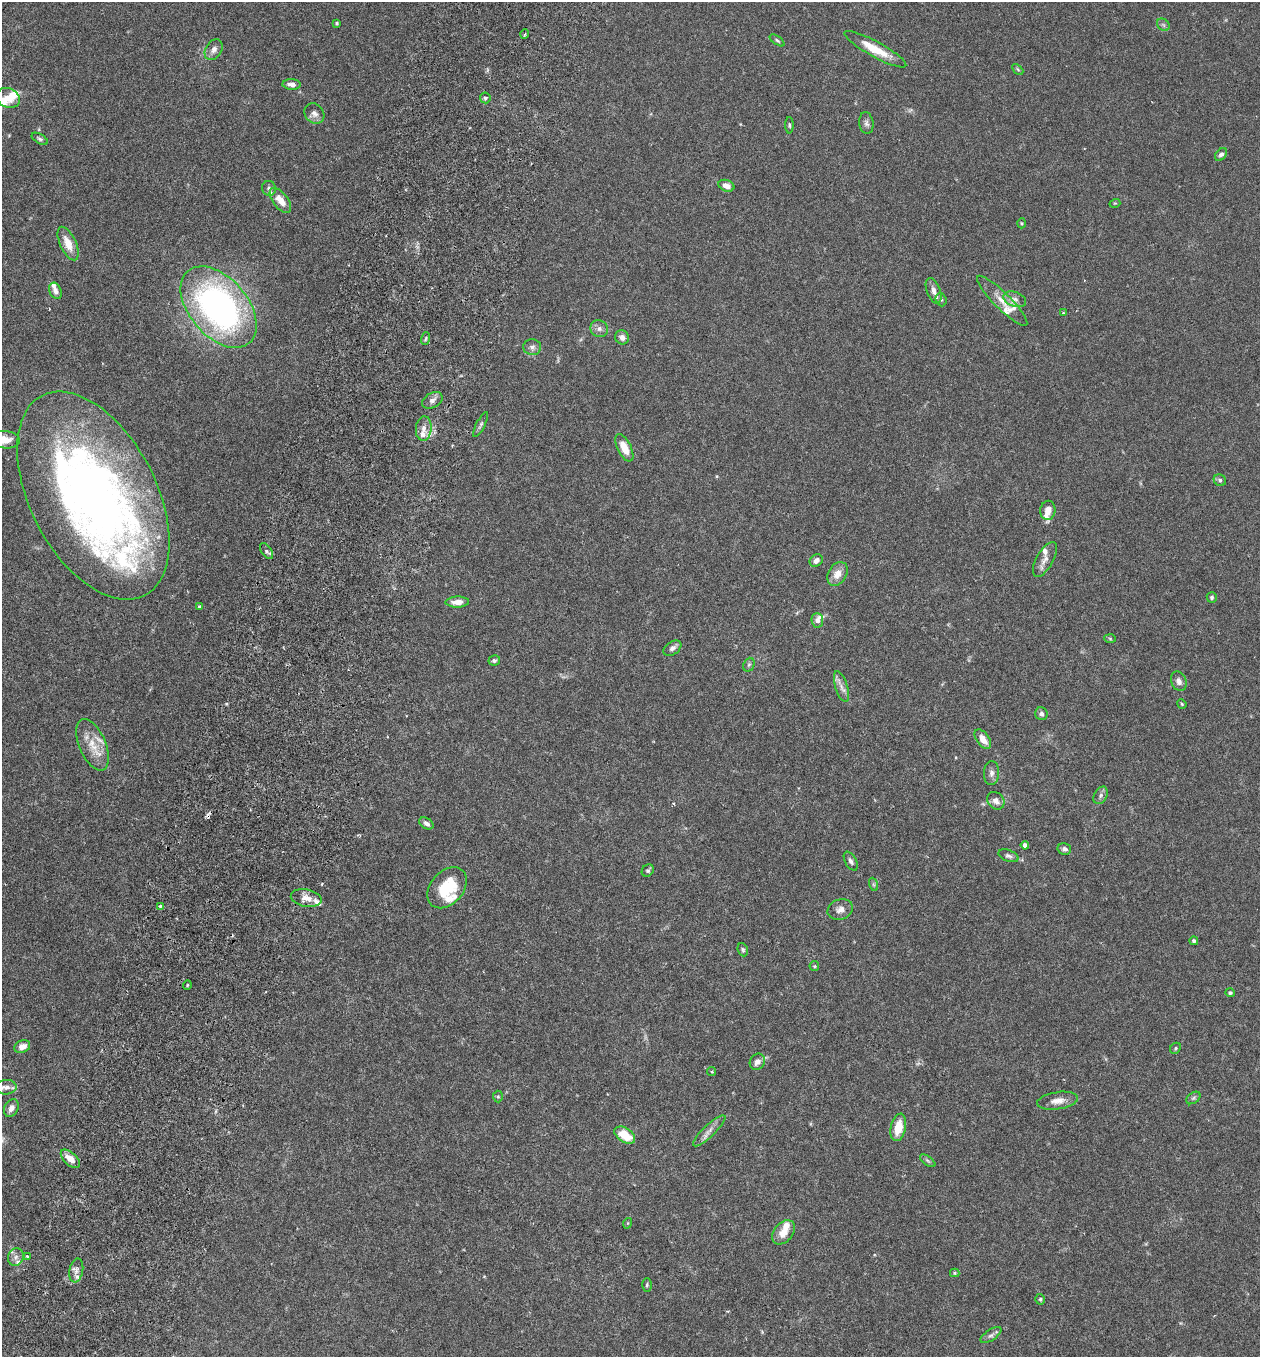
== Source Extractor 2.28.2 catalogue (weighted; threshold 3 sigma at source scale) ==
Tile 7 of 4 x 4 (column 3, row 2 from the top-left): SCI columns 2709-3966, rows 2736-4090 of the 5545 x 5468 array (HDU 1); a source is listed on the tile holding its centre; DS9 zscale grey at full resolution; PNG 1262 x 1359 px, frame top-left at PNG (2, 2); each listed source drawn as its Kron ellipse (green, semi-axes under 4 px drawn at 4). Shown black and unused: <1% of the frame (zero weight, under 3 of 6 exposures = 3% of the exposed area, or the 3 px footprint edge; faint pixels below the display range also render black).
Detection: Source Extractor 2.28.2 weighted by HDU 2 'WHT'; one run over the whole footprint, this tile lists its part. Background 0.0167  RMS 0.0019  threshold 0.00797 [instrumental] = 3 sigma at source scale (4.09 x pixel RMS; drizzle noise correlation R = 1.36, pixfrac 0.8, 0.05/0.05 arcsec/px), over >= 5 px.
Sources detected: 124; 1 too faint to see at this stretch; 2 inside a brighter object's white glare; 2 cosmic-ray / hot-pixel residue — neither listed nor drawn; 19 inside a brighter listed object's ellipse — not listed separately; the other 100 listed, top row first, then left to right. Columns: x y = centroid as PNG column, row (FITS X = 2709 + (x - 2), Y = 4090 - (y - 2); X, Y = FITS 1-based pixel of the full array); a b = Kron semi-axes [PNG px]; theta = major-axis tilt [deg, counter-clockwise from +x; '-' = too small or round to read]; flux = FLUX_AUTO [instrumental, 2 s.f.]
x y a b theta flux
337 23 3 3 - 0.23
1163 25 7 5 -45 0.35
525 34 5 3 - 0.19
777 40 8 4 -35 0.29
875 49 35 7 -29 4.4
214 50 11 8 57 0.98
1018 69 6 4 -45 0.23
292 84 9 5 -3 1.1
8 98 12 9 -26 2.1
485 98 5 5 - 0.32
314 114 11 9 -48 0.93
866 123 11 7 -83 0.64
789 125 8 4 -89 0.28
40 139 9 4 -30 0.39
1221 154 7 5 47 0.57
726 186 8 5 -21 1.3
269 188 7 7 - 0.51
280 200 14 7 -51 2
1115 203 5 3 - 0.16
1022 223 5 3 - 0.18
68 244 18 8 -66 2.5
55 291 8 5 -67 0.73
934 291 13 7 -70 1.2
1015 299 12 7 -20 0.92
941 300 7 5 -69 0.36
1002 301 34 8 -45 2.5
219 307 47 29 -49 63
1063 313 4 3 - 0.16
599 329 9 8 - 0.77
622 337 7 6 - 0.92
426 338 6 3 71 0.22
532 347 9 8 - 0.71
432 400 11 7 29 0.86
481 425 14 4 63 0.45
424 428 12 7 85 1.2
5 440 15 8 -6 2.1
624 448 15 7 -63 2.8
1220 480 6 5 - 0.44
93 496 112 63 -63 140
1048 510 10 7 82 1.3
266 551 9 5 -55 0.47
1045 559 19 8 60 1.3
816 560 7 6 - 0.84
838 574 13 9 58 1.9
1212 597 5 5 - 0.34
457 602 12 5 2 1.6
199 607 4 4 - 0.2
817 620 7 6 - 0.75
1110 639 6 4 -3 0.21
672 648 10 6 34 0.68
494 660 6 5 - 0.44
749 665 7 5 68 0.33
1179 681 10 7 -66 0.83
841 687 16 6 -73 1
1182 704 5 4 - 0.2
1041 714 6 6 - 0.62
983 739 11 6 -54 1.8
92 745 27 13 -67 3.5
991 773 12 7 87 0.81
1101 795 9 6 62 0.59
996 801 9 7 -49 1
426 823 8 5 -33 0.65
1025 845 4 4 - 0.94
1064 849 7 5 -12 0.61
1008 856 10 5 -20 0.55
851 861 10 5 -61 0.64
648 870 6 5 - 0.38
873 884 7 4 -71 0.27
447 888 23 16 49 7.3
306 898 15 8 -12 1.5
160 906 4 4 - 0.37
840 909 13 10 17 1.1
1194 941 4 4 - 0.36
743 950 7 5 -70 0.31
814 966 5 4 - 0.19
187 985 5 3 - 0.18
1230 993 5 4 - 0.37
22 1047 8 6 23 1.5
1175 1048 6 5 - 0.26
757 1062 8 7 - 1.1
712 1072 4 4 - 0.24
6 1087 10 7 5 0.79
498 1097 6 5 - 0.25
1193 1098 8 5 36 0.37
1058 1101 20 8 8 1.7
11 1108 9 6 62 0.92
898 1127 14 7 78 3.4
709 1131 21 6 44 1.2
625 1135 11 7 -33 4.1
70 1159 11 6 -43 2
928 1161 9 4 -35 0.36
628 1223 5 3 - 0.16
783 1232 14 9 48 2.2
27 1256 4 4 - 0.44
16 1257 9 7 72 0.81
76 1270 12 6 79 0.84
955 1273 5 4 - 0.24
647 1285 7 4 88 0.31
1040 1299 5 4 - 0.27
991 1335 12 5 34 0.57
Isophote crosses this tile's border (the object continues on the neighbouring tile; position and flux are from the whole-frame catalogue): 2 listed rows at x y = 5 440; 93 496